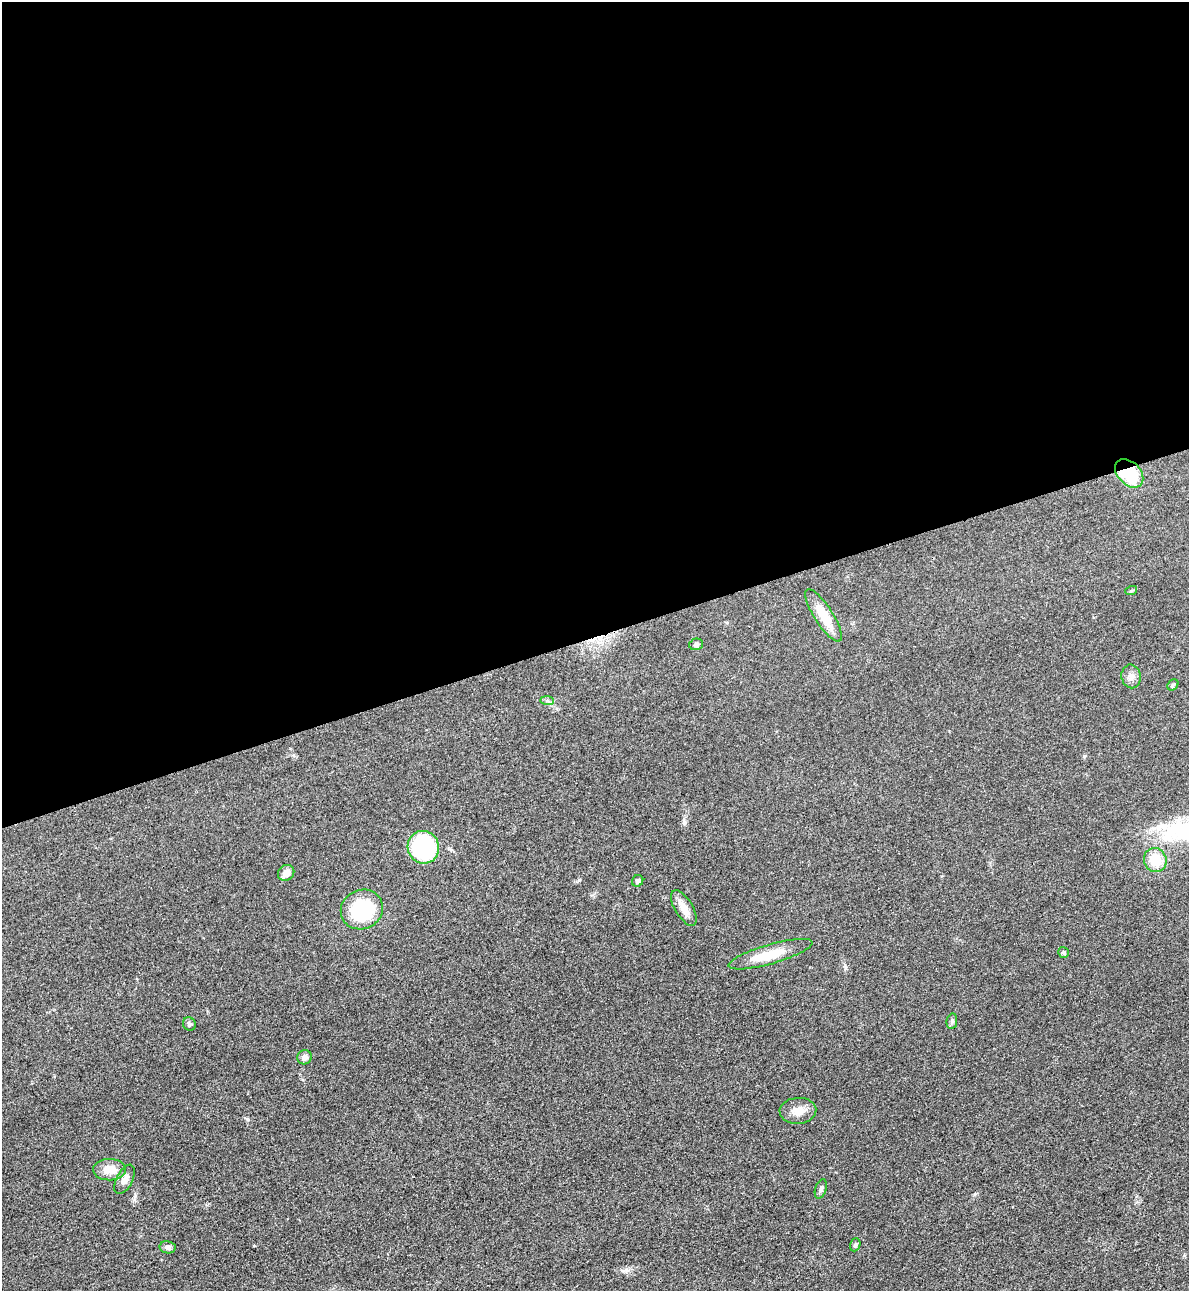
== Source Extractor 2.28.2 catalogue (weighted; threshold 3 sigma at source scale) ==
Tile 2 of 4 x 4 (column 2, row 1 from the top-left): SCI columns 1472-2658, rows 3897-5185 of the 5195 x 5213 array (HDU 1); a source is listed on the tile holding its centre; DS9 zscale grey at full resolution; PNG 1191 x 1293 px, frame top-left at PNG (2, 2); each listed source drawn as its Kron ellipse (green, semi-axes under 4 px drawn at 4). Shown black and unused: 49% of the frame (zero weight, under 3 of 4 exposures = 3% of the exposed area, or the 3 px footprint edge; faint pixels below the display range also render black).
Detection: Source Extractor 2.28.2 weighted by HDU 2 'WHT'; one run over the whole footprint, this tile lists its part. Background 0.0679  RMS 0.0084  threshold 0.0379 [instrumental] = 3 sigma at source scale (4.5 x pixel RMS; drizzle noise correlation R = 1.50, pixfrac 1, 0.05/0.05 arcsec/px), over >= 5 px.
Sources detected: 24; all 24 listed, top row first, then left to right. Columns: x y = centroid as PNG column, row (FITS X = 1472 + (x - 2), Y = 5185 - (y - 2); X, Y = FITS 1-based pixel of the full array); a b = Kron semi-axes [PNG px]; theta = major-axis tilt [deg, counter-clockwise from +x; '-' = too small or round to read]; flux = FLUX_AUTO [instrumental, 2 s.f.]
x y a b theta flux
1129 473 17 11 -46 40
1131 591 6 4 18 0.95
824 615 30 9 -57 19
696 644 7 5 16 2
1131 676 12 9 -79 4.7
1173 685 6 5 - 1.3
547 701 7 4 -1 1.6
423 847 16 15 - 70
1155 860 12 11 - 18
286 873 9 7 41 5.8
638 881 6 5 - 2.1
684 908 20 9 -59 8.3
362 909 21 19 26 57
1063 952 5 5 - 1.6
771 954 43 9 16 20
952 1021 8 5 80 2
189 1024 7 6 - 2
305 1057 7 7 - 3.6
798 1111 18 13 3 9
109 1170 16 10 2 12
125 1179 16 8 62 5.6
821 1189 10 5 72 2.3
855 1245 7 5 70 1.6
168 1247 8 6 -10 2.8
Overlapping masked pixels (flux is a lower limit): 1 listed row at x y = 1129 473
Unlisted compact peaks at least as high as the median listed source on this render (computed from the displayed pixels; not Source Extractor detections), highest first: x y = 247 1119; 975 1194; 135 1196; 684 823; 626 1270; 579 880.